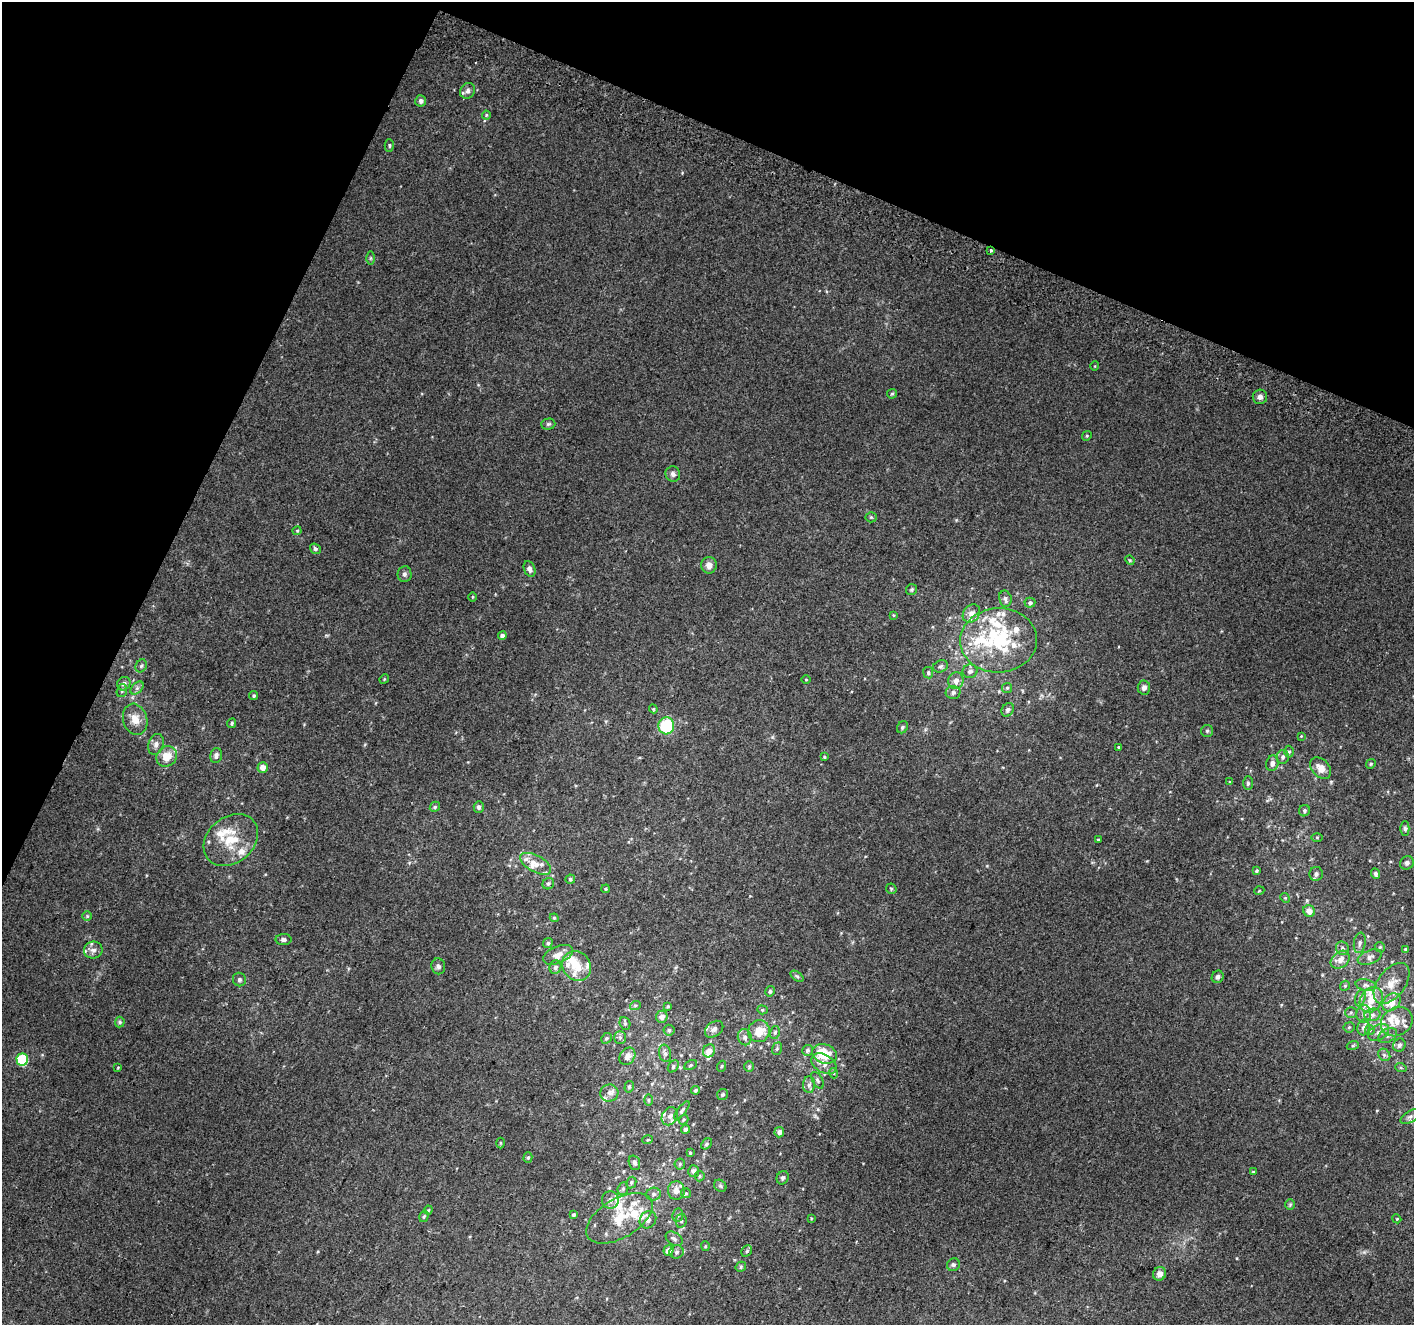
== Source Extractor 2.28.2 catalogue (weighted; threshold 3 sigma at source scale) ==
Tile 2 of 4 x 4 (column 2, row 1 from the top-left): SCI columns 1441-2852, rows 4282-5604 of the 5694 x 5850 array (HDU 1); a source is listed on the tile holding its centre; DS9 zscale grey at full resolution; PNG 1416 x 1327 px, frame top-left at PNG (2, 2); each listed source drawn as its Kron ellipse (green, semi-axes under 4 px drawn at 4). Shown black and unused: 22% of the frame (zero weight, under 2 of 3 exposures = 2% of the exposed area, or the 3 px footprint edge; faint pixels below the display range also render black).
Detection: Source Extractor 2.28.2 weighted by HDU 2 'WHT'; one run over the whole footprint, this tile lists its part. Background 0.0702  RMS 0.013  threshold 0.0594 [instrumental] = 3 sigma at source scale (4.5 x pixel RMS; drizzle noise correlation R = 1.50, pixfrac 1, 0.0396/0.0396 arcsec/px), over >= 5 px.
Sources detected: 231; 36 inside a brighter listed object's ellipse — not listed separately; the other 195 listed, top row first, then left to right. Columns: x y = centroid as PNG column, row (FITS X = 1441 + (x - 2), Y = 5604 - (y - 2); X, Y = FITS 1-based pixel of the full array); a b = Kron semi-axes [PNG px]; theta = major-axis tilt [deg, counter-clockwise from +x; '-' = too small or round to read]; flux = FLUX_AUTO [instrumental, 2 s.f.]
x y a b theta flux
468 91 8 7 - 4.9
421 101 5 5 - 4.7
486 115 4 4 - 1.3
389 146 6 4 -88 2
991 250 3 3 - 4.2
370 258 6 4 -90 1.9
1095 366 4 3 - 0.95
892 394 5 4 - 1.5
1260 397 7 7 - 5.1
548 424 7 5 2 2.5
1087 436 5 4 - 1.5
673 474 8 7 - 4.1
871 517 5 5 - 1.6
297 531 4 4 - 1.4
315 549 6 5 - 2.7
1130 560 5 4 - 1.4
709 565 8 8 - 8.3
530 569 8 5 -68 5.4
404 574 8 7 - 3.5
912 589 5 5 - 2
473 597 5 3 - 1.2
1005 599 8 6 -79 4.7
1030 603 5 5 - 3.6
971 614 10 8 50 8.7
893 615 3 3 - 1.2
502 636 4 4 - 4.8
999 640 38 32 3 110
141 666 7 5 63 2.7
940 666 8 6 24 3
970 671 7 6 - 4.3
928 673 6 5 - 2.4
384 679 5 4 - 1.3
806 680 4 3 - 1.1
956 681 8 7 - 7.5
124 684 7 6 - 4.3
137 688 8 5 45 3.4
1007 688 5 5 - 2
1144 688 7 6 - 5.3
122 691 6 5 - 2.3
953 692 7 6 - 4.1
254 696 4 4 - 1.8
653 709 4 4 - 1.7
1008 710 7 5 56 3.8
135 719 16 12 -73 15
232 723 5 4 - 2.1
666 726 8 8 - 62
902 727 6 5 - 2.7
1207 731 6 6 - 2.3
1301 736 4 4 - 1.1
156 744 10 7 72 5.8
1119 747 4 3 - 1.2
1289 752 6 5 - 2.2
167 756 11 9 42 18
216 756 7 5 76 4.2
824 757 4 3 - 1.3
1283 757 7 6 - 3.9
1272 763 8 6 73 5.7
1371 764 5 4 - 1.8
263 767 5 5 - 9.6
1321 768 12 8 -45 12
1230 782 3 3 - 1.1
1248 783 7 4 -90 2.5
435 807 5 4 - 1.9
479 807 6 5 - 3.7
1304 811 6 5 - 2.9
1405 829 7 4 -90 2.7
1317 837 6 4 0 1.3
231 840 30 23 39 45
1098 840 4 3 - 1.2
1407 863 7 6 - 3.5
536 864 17 8 -28 12
1257 871 3 3 - 1.9
1316 874 7 6 - 4.7
1376 874 5 4 - 3.4
570 879 4 4 - 2.3
548 884 6 5 - 2.9
606 889 4 3 - 1.4
891 889 5 5 - 1.9
1259 891 5 3 - 1.1
1285 898 5 4 - 1.4
1309 911 6 5 - 8.8
87 916 5 5 - 1.7
554 918 4 4 - 1.6
284 939 8 5 -1 3.2
548 943 5 4 - 2.1
1360 943 10 6 81 3.9
1380 947 5 4 - 2
1342 948 7 6 - 3.8
1405 949 3 3 - 1.4
93 950 9 8 - 6.5
558 955 16 8 23 13
1370 957 13 6 22 6.2
1340 960 10 7 40 9.6
438 966 8 7 - 3.5
577 966 16 13 -55 24
555 967 7 6 - 4.8
797 976 7 4 -37 2.2
1218 977 6 6 - 3.7
239 979 7 6 - 3.6
1392 983 23 13 53 22
1366 985 10 6 -12 4.8
1345 986 5 4 - 1.8
770 991 5 4 - 2.4
1360 998 8 5 76 3.7
1371 1000 13 10 57 20
1391 1002 10 8 42 17
635 1006 5 3 - 1.8
668 1006 4 3 - 1.2
762 1010 5 4 - 1.8
1351 1013 6 5 - 2.4
1364 1014 8 7 - 5.9
1372 1015 8 6 14 4.3
662 1017 6 5 - 8.1
120 1022 5 5 - 1.9
1397 1022 16 14 31 18
625 1023 6 5 - 2.1
1349 1027 5 5 - 1.9
1364 1027 8 6 77 5.3
714 1029 10 7 37 5.4
669 1030 5 5 - 2.9
1370 1030 5 4 - 1.6
759 1031 11 10 - 25
775 1032 6 5 - 2.3
1379 1032 11 7 30 7.2
1388 1035 10 6 29 4.6
620 1037 6 5 - 3.1
745 1037 8 7 - 5.2
606 1038 6 5 - 2.1
1353 1045 6 4 19 1.8
1399 1045 7 6 - 3.6
777 1049 6 5 - 1.9
807 1050 5 5 - 2.3
709 1051 7 6 - 11
665 1053 9 6 -77 4.1
824 1054 12 9 -19 38
1384 1055 7 5 -46 2.8
627 1056 9 7 56 8.9
22 1059 6 5 - 83
824 1064 13 9 -30 11
691 1065 6 4 28 1.9
673 1066 6 4 52 2.4
722 1066 6 3 70 1.4
118 1067 4 3 - 1
749 1067 5 4 - 1.7
1401 1068 6 3 -18 1.5
833 1073 5 3 - 1.3
817 1080 9 5 -60 2.7
809 1085 8 6 88 4.3
629 1087 6 4 75 2.3
695 1090 4 4 - 2
609 1093 9 8 - 6.2
722 1094 5 5 - 1.9
648 1100 6 4 -90 1.8
682 1110 11 4 53 2.9
670 1116 9 7 58 6.2
1410 1117 10 5 32 4.4
683 1120 5 4 - 1.6
685 1129 4 4 - 3.2
779 1132 5 5 - 4.5
648 1140 5 3 - 1.4
500 1143 5 3 - 1.1
707 1144 6 4 41 2.4
690 1153 3 3 - 1.2
528 1157 5 4 - 1.9
634 1163 7 5 -72 3.3
680 1164 5 5 - 2.2
694 1171 6 5 - 3.9
1253 1172 4 3 - 1.4
700 1176 5 4 - 1.6
783 1178 7 5 60 3
631 1182 6 4 62 2.3
720 1186 7 5 -43 2.4
623 1189 7 5 69 2.2
676 1191 9 8 - 9.9
686 1193 5 4 - 1.7
653 1194 7 6 - 3.8
610 1200 8 8 - 7
1290 1204 5 4 - 1.6
428 1210 4 4 - 1.3
574 1215 4 4 - 1.9
678 1215 6 5 - 3.2
424 1216 6 4 72 2
619 1218 37 19 30 50
811 1218 3 2 - 0.9
1397 1219 4 3 - 1.1
648 1220 9 7 52 6.4
681 1221 7 5 78 2.8
674 1239 9 6 -34 4.1
705 1246 5 4 - 1.4
668 1250 5 5 - 9.6
747 1251 6 5 - 2.2
677 1252 7 6 - 3.6
953 1265 7 6 - 2.6
741 1267 5 4 - 2
1159 1274 7 6 - 7.7
Overlapping masked pixels (flux is a lower limit): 1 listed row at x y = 991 250